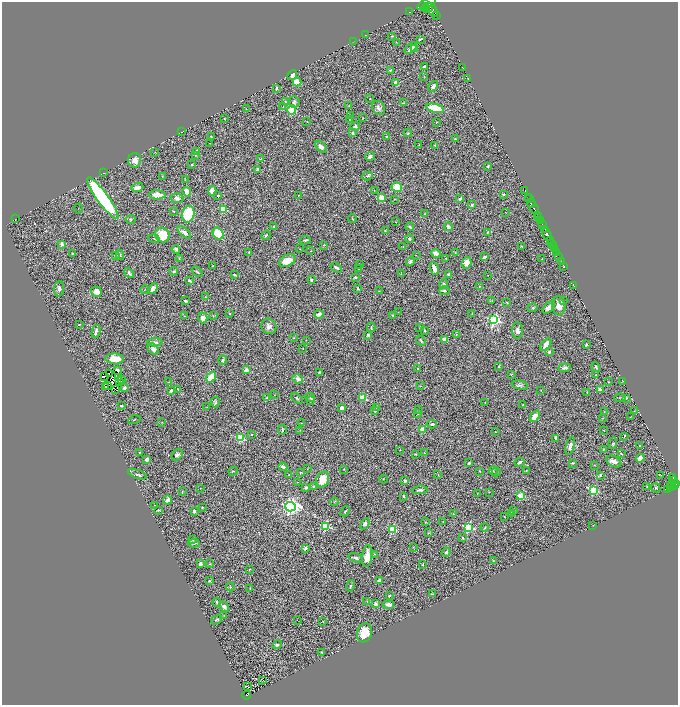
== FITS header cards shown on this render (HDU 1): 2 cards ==
NAXIS1  =                 1352
NAXIS2  =                 1405

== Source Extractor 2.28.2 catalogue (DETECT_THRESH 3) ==
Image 1352 x 1405 px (HDU 1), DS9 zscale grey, zoomed out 1/2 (1 PNG px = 2 x 2 image px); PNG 680 x 707 px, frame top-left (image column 1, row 1405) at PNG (2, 2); each listed source drawn as its Kron ellipse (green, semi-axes under 4 px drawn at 4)
Background 0.971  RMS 0.038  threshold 0.115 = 3 sigma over >= 5 px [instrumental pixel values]
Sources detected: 408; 27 cannot appear on this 1/2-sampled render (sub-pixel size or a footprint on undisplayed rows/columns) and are neither listed nor drawn; the other 381 listed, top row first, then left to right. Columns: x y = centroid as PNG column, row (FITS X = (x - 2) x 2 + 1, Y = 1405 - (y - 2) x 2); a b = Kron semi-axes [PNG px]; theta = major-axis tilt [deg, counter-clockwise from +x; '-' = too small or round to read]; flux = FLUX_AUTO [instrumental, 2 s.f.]
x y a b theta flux
426 4 10 3 27 4900
429 7 5 1 - 1000
425 8 4 2 - 950
427 10 3 2 - 440
432 10 7 4 -61 4100
409 12 2 1 - 5.4
436 16 2 1 - 140
366 35 2 1 - 1.2
392 36 3 2 - 4.7
420 39 4 2 - 10
353 42 3 2 - 1.9
396 42 3 2 - 3.2
411 48 7 2 38 31
414 49 4 3 - 12
424 67 3 2 - 17
462 67 2 1 - 1.6
390 70 4 3 - 8.2
292 75 5 4 - 41
424 76 3 2 - 4.5
468 78 2 1 - 2.8
297 82 4 4 - 170
396 83 4 3 - 52
433 86 6 4 52 22
276 88 4 2 - 13
370 99 3 2 - 3.4
285 102 3 2 - 6.8
294 102 5 5 - 18
403 103 3 2 - 5.7
349 106 3 2 - 2.9
283 107 2 2 - 3.2
379 108 7 6 - 30
435 108 9 4 -13 250
246 109 3 2 - 3.5
292 110 5 4 - 260
350 116 2 2 - 3.2
225 118 2 2 - 4.2
363 118 2 2 - 4.4
350 119 3 2 - 5.7
307 121 2 1 - 4.8
436 122 3 2 - 3.3
355 126 5 3 - 19
182 132 2 1 - 2.8
353 133 3 3 - 16
408 133 4 3 - 7.2
211 136 2 2 - 6.5
387 136 3 2 - 7.5
455 139 4 3 - 7.9
210 143 2 1 - 1.9
419 145 3 2 - 4.7
435 145 3 2 - 6.6
321 147 7 4 -49 30
197 151 4 2 - 25
155 152 2 2 - 2.8
196 155 3 3 - 6.2
370 157 5 3 - 20
260 159 3 2 - 3.8
135 160 7 6 - 61
192 164 2 2 - 5.2
488 166 3 2 - 7.3
257 170 4 2 - 16
104 173 2 1 - 1.9
162 176 3 2 - 3.2
368 176 6 3 18 11
185 179 4 2 - 3.1
397 187 5 4 - 130
137 188 6 3 20 48
374 190 2 1 - 2.8
525 190 2 1 - 45
212 191 5 4 - 64
187 192 5 3 - 120
503 194 3 2 - 7.3
157 195 8 4 -1 85
218 195 2 2 - 8.4
298 195 3 2 - 3.6
103 198 25 5 -54 1400
177 198 6 4 -8 35
381 198 3 3 - 140
529 198 2 1 - 62
460 199 3 2 - 9
529 199 2 1 - 73
394 200 3 2 - 3.1
531 203 4 2 - 960
472 205 4 3 - 11
78 208 5 1 - 3.1
223 209 3 3 - 410
534 209 4 2 - 1700
173 212 2 2 - 3.3
505 212 2 1 - 2
188 214 8 6 76 400
425 214 3 2 - 6.4
537 215 4 2 - 170
352 218 4 2 - 7.6
539 218 4 2 - 180
16 219 2 1 - 1.4
130 219 5 4 - 9.1
540 221 3 2 - 1200
396 222 2 1 - 2.3
543 225 4 2 - 430
273 227 4 2 - 6.9
410 227 4 2 - 13
448 227 4 4 - 22
544 229 3 3 - 420
385 231 3 2 - 4.5
184 232 8 4 -41 31
488 232 4 3 - 7.8
218 233 6 5 - 230
162 235 7 7 - 200
266 235 5 3 - 8.8
547 235 7 2 -68 3100
154 239 6 2 -16 6.7
409 239 4 3 - 15
305 240 5 3 - 13
550 240 3 1 - 430
552 243 4 2 - 1300
62 244 2 2 - 80
323 245 4 1 - 3.5
553 245 2 1 - 600
403 246 2 2 - 5.9
522 246 3 2 - 4.4
176 249 4 4 - 16
300 249 2 2 - 3.3
555 249 4 2 - 380
311 251 2 1 - 2.3
249 252 3 2 - 5.2
455 252 2 2 - 5.7
72 253 3 2 - 6.6
436 253 5 3 - 67
557 253 2 2 - 110
120 255 5 3 - 10
416 255 2 1 - 2.2
115 256 4 3 - 6.8
484 257 4 2 - 22
559 257 2 1 - 55
179 258 4 2 - 3.6
446 259 2 2 - 3.1
542 259 3 2 - 2.4
287 261 9 5 27 110
410 261 5 3 - 18
562 262 3 1 - 32
466 263 6 4 70 70
359 265 2 1 - 2
213 266 2 2 - 3.8
564 266 2 1 - 17
336 267 6 3 -35 25
359 269 4 3 - 4.2
434 269 6 3 -68 72
174 271 4 3 - 8.9
197 272 6 3 -38 8.1
129 273 5 3 - 17
401 274 3 2 - 3
449 274 3 3 - 16
235 275 3 2 - 13
488 275 2 1 - 2.7
355 277 2 2 - 22
311 280 4 2 - 16
190 281 4 2 - 14
444 284 5 4 - 12
573 285 3 1 - 2.6
479 286 2 2 - 6.4
153 288 6 4 46 44
358 288 3 2 - 7.4
59 289 8 5 85 26
145 290 4 2 - 5.2
379 291 3 1 - 3.4
444 291 5 3 - 13
96 292 5 5 - 67
205 297 3 2 - 3.7
185 301 3 2 - 16
492 301 3 2 - 4.9
563 301 3 2 - 4.1
507 302 3 2 - 4.7
559 306 9 6 -84 67
549 307 8 4 45 46
533 308 5 3 - 9.6
398 312 3 2 - 2.4
230 313 2 2 - 8.9
472 313 3 2 - 4.4
319 314 4 2 - 61
392 315 3 2 - 5.6
184 316 3 1 - 2.8
213 316 3 2 - 4.8
203 318 5 4 - 51
494 320 4 4 - 1600
79 324 3 2 - 4.9
269 326 8 7 - 41
371 327 5 3 - 9.1
420 328 3 2 - 3.4
517 330 8 5 -88 30
96 331 7 2 76 27
425 331 3 3 - 7
456 334 4 3 - 6.4
368 335 3 2 - 26
293 338 3 2 - 3.6
444 339 2 2 - 110
306 340 2 1 - 1.7
421 341 5 3 - 9.9
155 342 7 4 2 22
546 344 7 4 55 74
586 345 3 2 - 12
303 348 2 1 - 2.8
153 349 7 4 -47 31
549 352 4 3 - 13
115 359 9 5 -3 120
223 360 4 3 - 11
499 366 3 2 - 5.5
596 367 5 2 - 8.8
418 368 2 2 - 15
565 368 6 4 7 22
117 370 3 2 - 17
246 370 2 2 - 73
319 372 4 3 - 6.8
109 373 2 1 - 0.56
511 375 3 2 - 5
596 375 2 2 - 5.4
104 377 2 1 - 4
211 377 6 4 51 180
119 378 2 1 - 0.048
121 379 2 1 - 4
298 379 5 4 - 42
119 381 2 2 - 3.5
168 382 3 2 - 3.2
608 382 2 2 - 7.7
623 382 4 2 - 3.9
520 385 8 4 -12 17
107 386 2 2 - 5
420 386 3 2 - 2.7
105 387 2 1 - 4
124 388 3 3 - 13
178 389 3 2 - 4.7
600 389 2 2 - 65
116 390 2 2 - 9.7
171 390 3 2 - 19
541 390 2 2 - 2.4
587 392 3 2 - 6
274 395 3 1 - 2.5
310 397 5 3 - 11
267 398 4 3 - 17
297 398 7 2 -35 8
362 398 4 2 - 200
620 398 5 2 - 6.1
626 398 3 2 - 9.9
311 401 4 3 - 8.6
215 402 5 4 - 14
485 402 2 1 - 2.5
523 405 3 3 - 5.7
121 406 3 2 - 16
206 407 3 2 - 2.4
342 408 4 4 - 31
377 408 4 3 - 12
418 410 3 2 - 5.1
375 411 3 2 - 7.1
634 411 2 1 - 2.4
604 412 2 2 - 2.8
418 413 3 3 - 5.7
535 416 6 4 50 100
630 417 3 1 - 2.9
603 418 2 1 - 2.6
134 420 6 3 24 7
162 422 3 2 - 3.6
301 423 2 1 - 1.8
432 424 5 3 - 14
282 430 5 2 - 10
300 430 2 1 - 1.9
422 430 4 3 - 60
604 430 2 2 - 2.3
495 432 2 1 - 3
252 435 2 2 - 8.9
624 436 3 2 - 5.7
240 438 3 3 - 470
556 438 3 2 - 8.9
613 443 6 3 85 9
570 446 9 4 73 34
640 446 3 2 - 7.1
400 450 2 1 - 4.1
603 450 4 2 - 7.7
140 452 3 2 - 6.6
424 453 4 3 - 6.4
416 454 2 1 - 4.7
621 454 4 2 - 4.7
177 455 6 4 43 18
640 458 4 3 - 59
147 459 3 3 - 45
614 461 8 5 -27 34
520 462 5 3 - 17
469 463 2 2 - 13
572 463 3 3 - 8.3
595 465 3 2 - 5.7
283 467 4 3 - 35
307 469 3 1 - 2.8
344 469 2 2 - 3
233 471 5 2 - 6
480 471 3 2 - 4.3
493 471 4 3 - 8.5
526 471 2 1 - 3.1
300 472 3 2 - 5
496 472 4 2 - 5.4
137 474 10 3 -18 17
289 475 2 2 - 3.9
438 475 3 2 - 2.8
600 475 4 2 - 12
661 475 3 1 - 3.6
673 477 3 2 - 320
323 479 8 6 63 100
383 479 4 2 - 5.2
673 480 3 2 - 350
405 481 3 3 - 14
297 482 2 1 - 2.7
676 484 2 2 - 270
671 485 4 2 - 120
675 485 2 2 - 290
313 486 2 2 - 6.4
647 487 2 2 - 3.4
670 487 3 2 - 80
200 488 2 2 - 2.9
306 488 3 3 - 17
656 488 5 3 - 9.2
667 489 2 1 - 22
420 490 8 3 5 18
594 490 3 3 - 570
182 492 3 2 - 6.3
489 492 2 2 - 2.7
477 494 2 1 - 2.4
404 496 3 2 - 6.7
521 496 3 3 - 200
167 500 4 3 - 29
334 502 4 2 - 3.9
155 505 2 2 - 3.2
202 507 2 2 - 4.4
290 507 5 4 - 2900
158 510 3 2 - 8.1
513 510 3 3 - 6.7
194 511 3 2 - 23
345 511 5 3 - 8.6
511 513 3 1 - 2.7
453 514 3 2 - 4
504 517 2 1 - 3.9
443 521 3 2 - 4
425 522 3 2 - 3.1
365 524 6 4 57 24
593 525 2 2 - 2.8
326 526 3 3 - 600
468 527 3 3 - 830
485 527 4 3 - 8.4
392 529 3 3 - 570
428 533 3 2 - 4.5
463 537 3 3 - 5.9
193 540 3 2 - 3.5
194 543 6 2 4 14
413 547 3 2 - 3.8
305 548 4 2 - 14
446 552 5 3 - 12
374 554 3 2 - 4.7
367 556 11 5 83 94
355 558 7 3 -15 21
493 560 2 2 - 4.4
200 564 3 2 - 23
210 564 3 2 - 4
423 565 4 2 - 4.1
249 569 3 2 - 5.5
379 580 4 4 - 17
209 581 2 2 - 8.9
350 586 5 3 - 8.4
230 587 4 3 - 8.8
250 589 3 2 - 2.9
432 594 3 3 - 8.9
389 596 2 2 - 21
367 601 3 2 - 3.5
217 602 5 3 - 10
376 604 2 2 - 97
389 605 5 3 - 50
224 607 6 4 -52 26
224 616 3 2 - 3.8
216 620 6 3 32 8.8
297 620 2 1 - 2
323 622 2 2 - 3.7
364 633 10 7 73 120
277 645 4 3 - 15
322 652 3 2 - 12
263 681 2 1 - 1.7
247 686 2 1 - 15
246 695 4 2 - 55
At the frame edge (FLAGS 8, measured only in part): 1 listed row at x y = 426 4
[27 sub-pixel or undisplayed-footprint detections neither listed nor drawn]